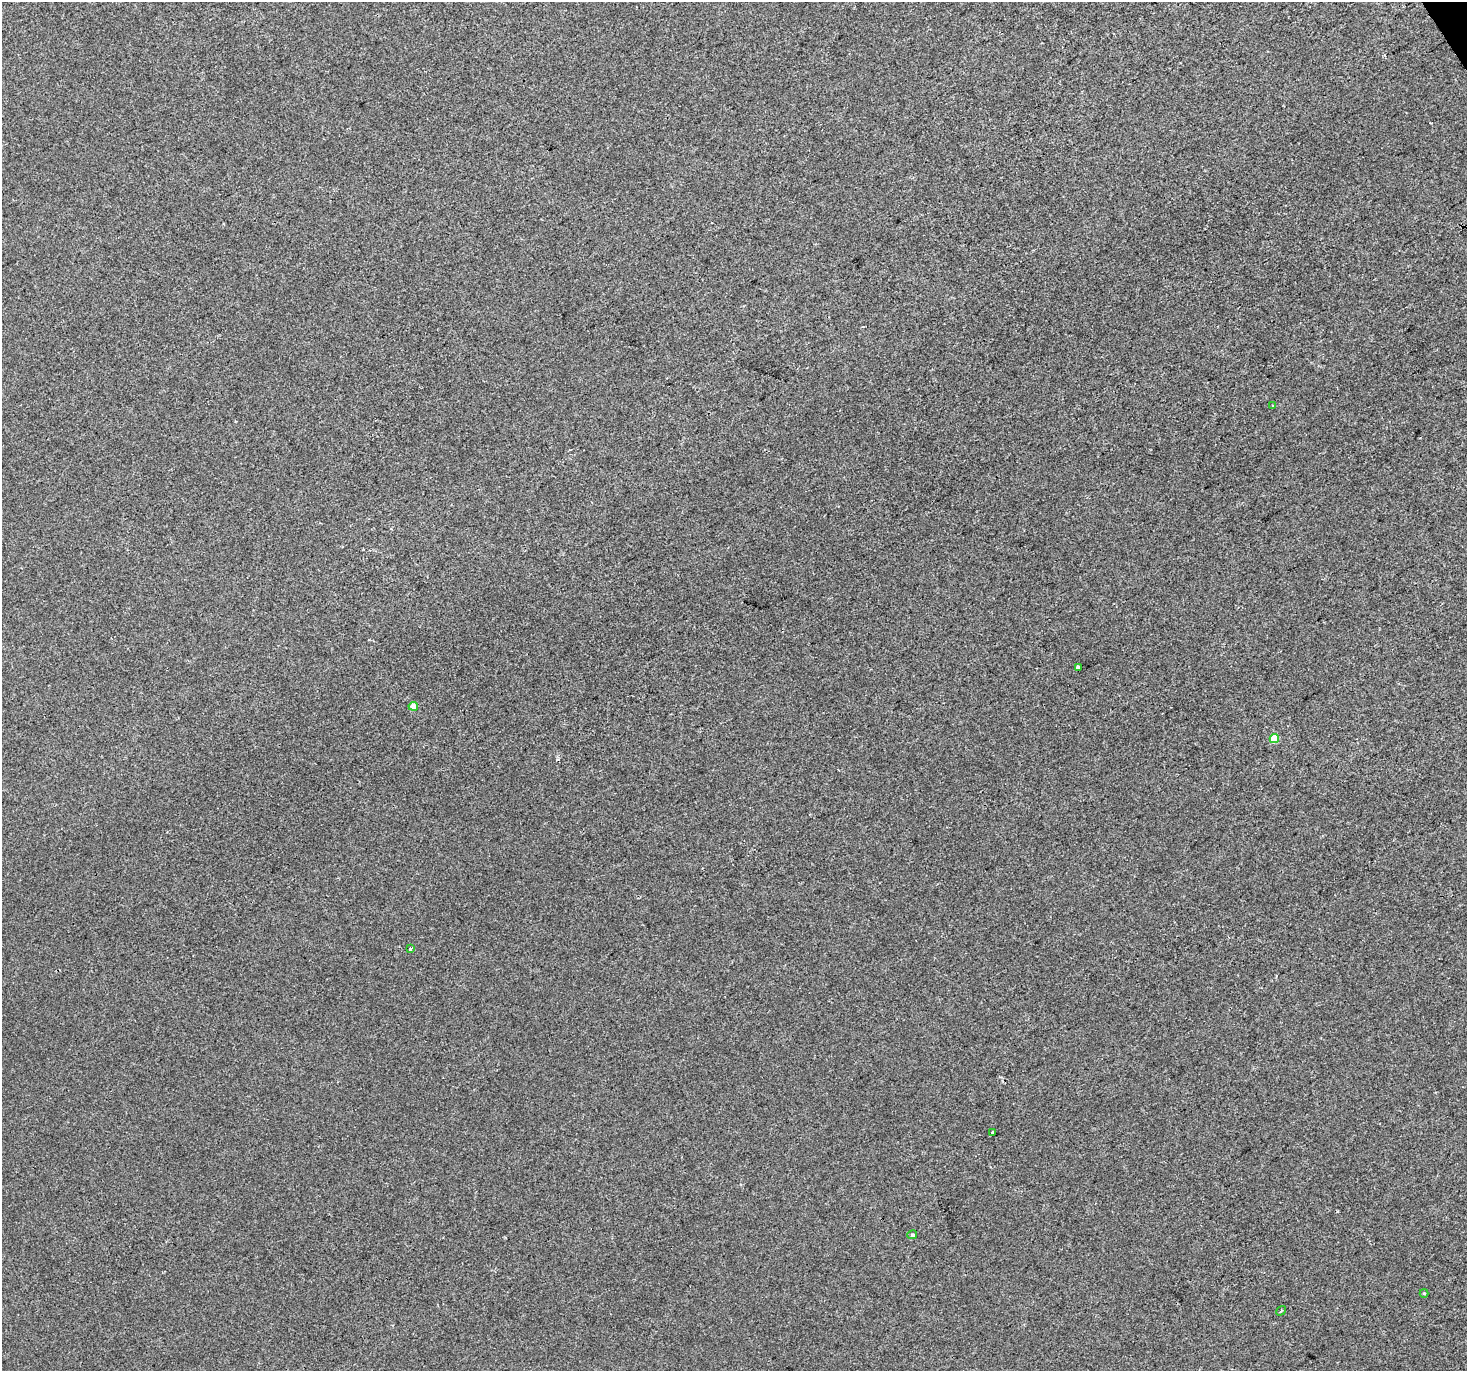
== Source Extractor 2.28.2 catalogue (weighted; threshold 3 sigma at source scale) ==
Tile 10 of 4 x 4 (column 2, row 3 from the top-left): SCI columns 1468-2932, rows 1544-2912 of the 5862 x 5765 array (HDU 1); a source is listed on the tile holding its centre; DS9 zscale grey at full resolution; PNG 1469 x 1373 px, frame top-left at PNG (2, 2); each listed source drawn as its Kron ellipse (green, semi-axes under 4 px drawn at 4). Shown black and unused: <1% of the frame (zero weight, under 2 of 3 exposures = <1% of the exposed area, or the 3 px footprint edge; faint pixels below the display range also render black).
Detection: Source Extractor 2.28.2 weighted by HDU 2 'WHT'; one run over the whole footprint, this tile lists its part. Background -2.36e-04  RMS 0.0042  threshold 0.0188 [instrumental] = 3 sigma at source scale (4.5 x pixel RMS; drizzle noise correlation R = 1.50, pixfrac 1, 0.0396/0.0396 arcsec/px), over >= 5 px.
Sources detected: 9; all 9 listed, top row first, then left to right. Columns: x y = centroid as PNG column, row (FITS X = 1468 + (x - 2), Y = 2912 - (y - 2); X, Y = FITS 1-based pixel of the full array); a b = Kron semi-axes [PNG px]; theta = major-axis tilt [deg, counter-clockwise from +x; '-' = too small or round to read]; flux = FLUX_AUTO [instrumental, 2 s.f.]
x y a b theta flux
1273 406 4 2 - 0.33
1078 668 4 4 - 12
413 706 4 4 - 4.1
1274 739 5 4 - 6.7
410 949 4 3 - 1.2
992 1133 3 3 - 1.3
912 1235 5 4 - 0.69
1424 1293 4 4 - 0.39
1281 1311 5 3 - 0.47